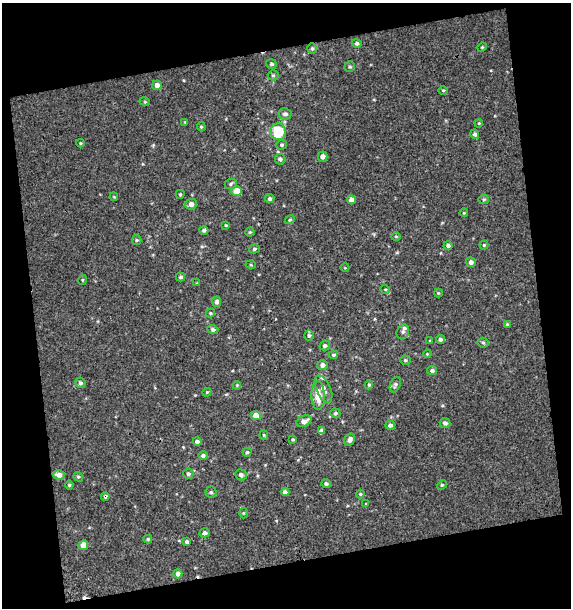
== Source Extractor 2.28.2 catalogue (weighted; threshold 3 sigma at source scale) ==
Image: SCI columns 9-577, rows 1-606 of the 583 x 606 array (HDU 1 of 3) = the unmasked area's bounding box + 8 px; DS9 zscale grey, full resolution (1 PNG px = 1 image px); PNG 573 x 610 px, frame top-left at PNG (2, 3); each listed source drawn as its Kron ellipse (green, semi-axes under 4 px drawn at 4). Shown black and unused: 26% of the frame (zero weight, under 3 of 4 exposures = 3% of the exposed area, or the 3 px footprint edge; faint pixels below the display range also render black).
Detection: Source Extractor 2.28.2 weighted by HDU 2 'WHT'. Background 5.41e-04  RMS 0.0028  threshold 0.0127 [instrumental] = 3 sigma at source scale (4.5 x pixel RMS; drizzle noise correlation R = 1.50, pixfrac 1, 0.0396/0.0396 arcsec/px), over >= 5 px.
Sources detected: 101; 2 cosmic-ray / hot-pixel residue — neither listed nor drawn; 2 inside a brighter listed object's ellipse — not listed separately; the other 97 listed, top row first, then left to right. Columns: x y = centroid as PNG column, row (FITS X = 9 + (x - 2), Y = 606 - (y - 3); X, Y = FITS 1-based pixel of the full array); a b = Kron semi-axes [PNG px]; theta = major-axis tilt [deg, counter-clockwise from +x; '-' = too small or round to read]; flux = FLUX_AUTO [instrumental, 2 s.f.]
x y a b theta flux
357 43 5 4 - 0.69
482 47 5 4 - 0.31
312 48 5 4 - 0.46
271 64 5 4 - 0.49
350 67 5 5 - 0.44
273 75 5 5 - 0.43
157 85 5 4 - 1.7
443 90 5 3 - 0.26
145 102 5 3 - 0.28
285 114 6 5 - 0.89
185 122 3 3 - 0.21
479 123 4 3 - 0.24
201 127 4 4 - 0.33
278 132 8 8 - 9.3
475 134 5 4 - 0.62
80 143 4 4 - 0.25
282 145 5 5 - 0.45
323 157 5 5 - 1
280 159 5 5 - 0.54
231 184 6 5 - 0.49
237 191 5 5 - 3.2
180 194 4 3 - 0.33
114 197 4 3 - 0.24
270 199 4 4 - 0.67
484 199 5 4 - 0.39
351 200 4 4 - 1.7
191 204 6 5 - 1.4
464 213 4 3 - 0.24
290 220 5 4 - 0.32
226 225 4 3 - 0.27
204 230 4 4 - 0.64
250 232 4 4 - 0.34
396 236 4 3 - 0.22
137 240 5 4 - 0.36
484 245 4 4 - 0.32
448 246 4 4 - 0.62
254 249 5 4 - 0.46
471 262 5 5 - 1.1
251 265 5 3 - 0.27
345 268 4 3 - 0.21
181 277 4 3 - 0.45
82 280 5 3 - 0.26
197 283 4 4 - 0.23
385 289 5 3 - 0.28
438 293 4 4 - 0.27
217 302 5 4 - 0.9
210 313 4 4 - 0.32
507 325 4 4 - 0.4
213 329 5 4 - 0.68
403 332 7 6 - 0.65
309 335 5 4 - 0.51
440 339 4 4 - 0.78
430 341 3 3 - 0.26
483 343 5 5 - 0.39
325 346 5 5 - 0.65
427 354 4 3 - 0.24
333 355 5 4 - 0.38
405 360 5 4 - 0.4
322 365 5 5 - 1.1
432 371 5 4 - 0.64
80 383 5 5 - 0.7
237 385 4 3 - 0.27
369 385 4 3 - 0.36
395 385 8 5 67 0.64
324 389 14 7 -66 1.5
207 392 4 3 - 0.27
318 396 14 6 -87 4.2
335 413 5 4 - 0.51
256 415 5 4 - 2.5
304 421 8 5 25 1.6
445 423 5 5 - 0.8
390 425 5 4 - 0.73
321 431 4 4 - 0.78
264 435 5 4 - 0.3
350 439 6 5 - 1.1
293 440 4 3 - 0.26
197 441 4 4 - 0.74
247 452 4 4 - 0.44
203 456 4 4 - 0.64
188 474 5 5 - 0.57
59 475 6 5 - 1.8
241 475 6 5 - 0.82
78 477 5 4 - 0.39
326 483 4 4 - 0.57
69 485 4 4 - 0.34
442 485 5 4 - 0.34
211 492 5 5 - 0.53
285 492 4 4 - 1.1
360 494 4 4 - 0.3
105 496 4 4 - 0.45
366 504 3 3 - 0.22
243 513 5 3 - 0.26
205 533 5 4 - 0.98
148 539 4 4 - 0.41
187 542 4 3 - 0.58
83 545 5 5 - 2.8
178 574 4 4 - 1
Overlapping masked pixels (flux is a lower limit): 1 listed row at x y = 105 496